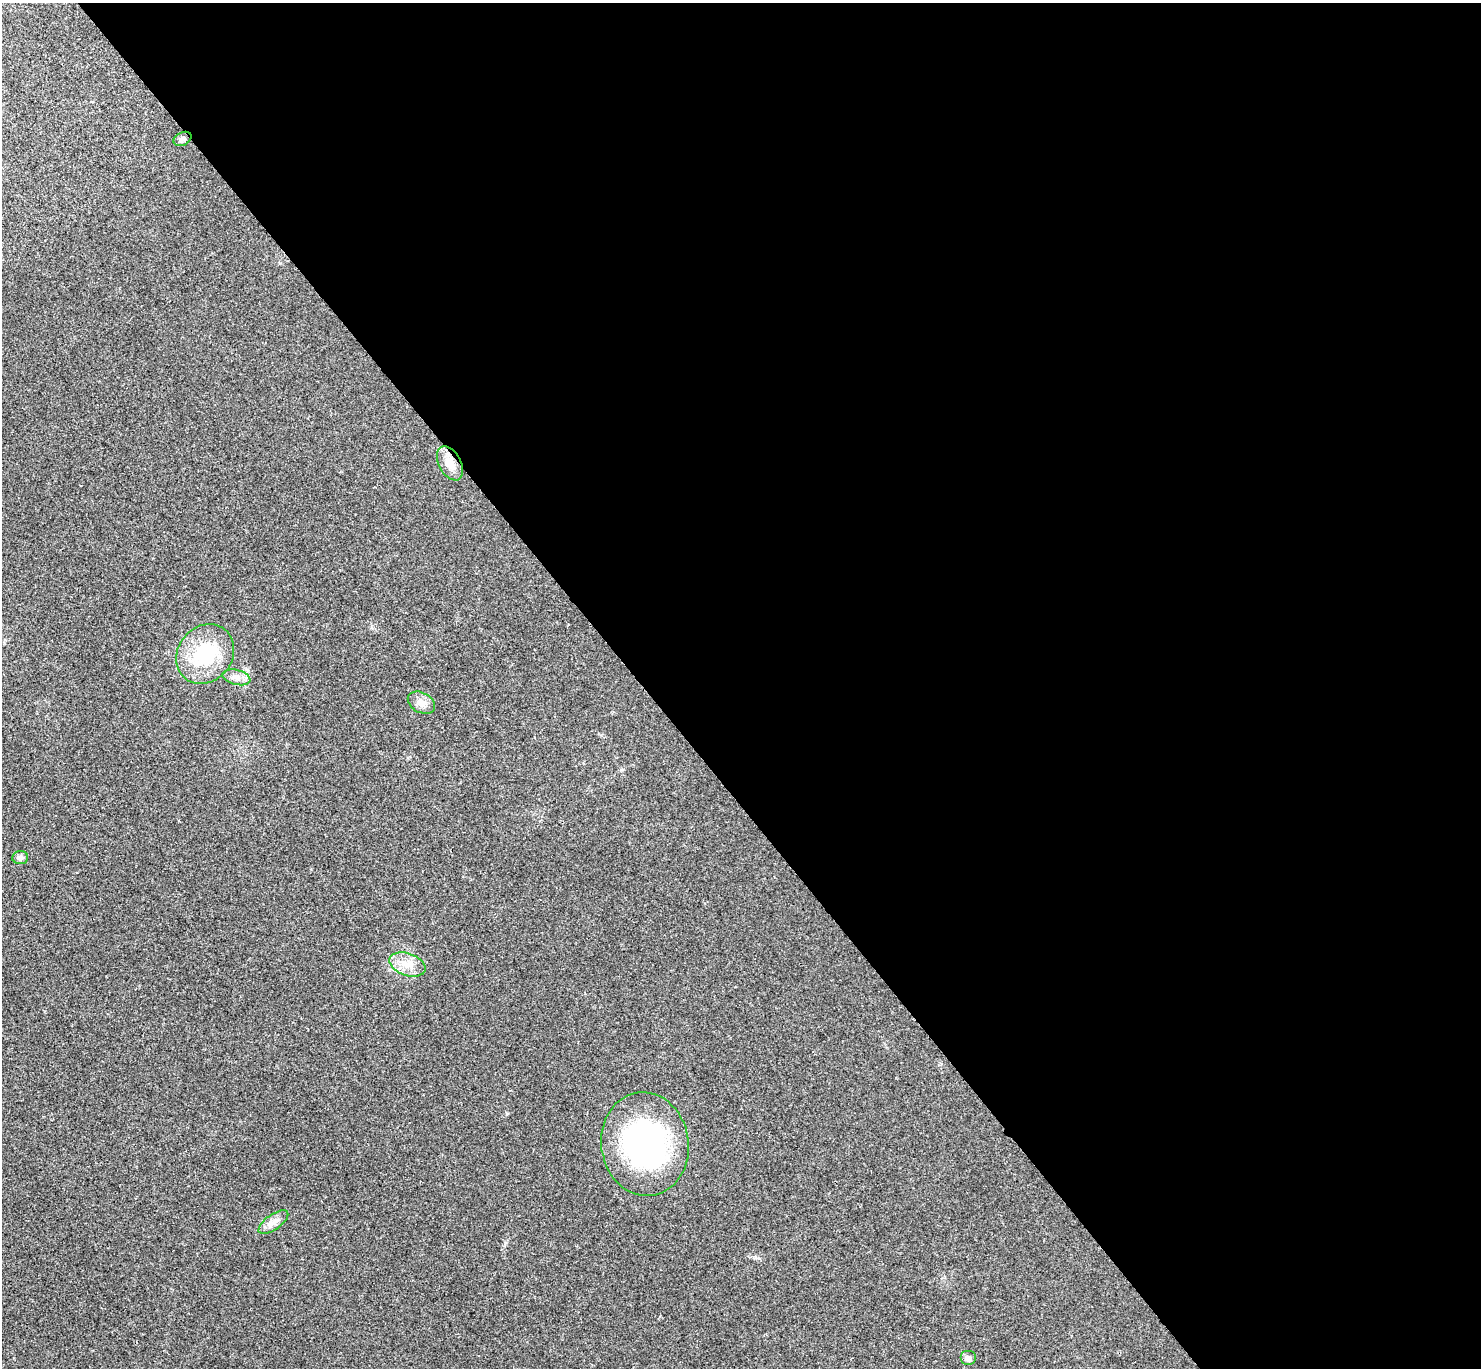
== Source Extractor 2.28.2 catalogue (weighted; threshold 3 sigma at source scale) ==
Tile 8 of 4 x 4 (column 4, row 2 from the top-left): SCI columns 4444-5922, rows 2894-4259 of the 5931 x 5927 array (HDU 1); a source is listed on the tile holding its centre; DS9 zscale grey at full resolution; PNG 1483 x 1370 px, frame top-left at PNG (2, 3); each listed source drawn as its Kron ellipse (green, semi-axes under 4 px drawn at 4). Shown black and unused: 57% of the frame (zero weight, under 3 of 4 exposures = <1% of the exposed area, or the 3 px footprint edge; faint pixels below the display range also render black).
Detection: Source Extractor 2.28.2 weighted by HDU 2 'WHT'; one run over the whole footprint, this tile lists its part. Background 0.0202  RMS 0.0059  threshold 0.0267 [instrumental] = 3 sigma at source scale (4.5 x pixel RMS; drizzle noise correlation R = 1.50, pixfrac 1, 0.05/0.05 arcsec/px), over >= 5 px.
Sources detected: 10; all 10 listed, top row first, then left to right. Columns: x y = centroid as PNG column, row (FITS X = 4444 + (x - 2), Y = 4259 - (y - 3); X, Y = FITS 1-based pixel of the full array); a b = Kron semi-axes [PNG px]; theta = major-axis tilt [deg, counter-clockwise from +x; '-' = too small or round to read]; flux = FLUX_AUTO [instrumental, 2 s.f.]
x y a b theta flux
182 139 9 6 26 1.8
450 463 18 11 -62 7.7
205 654 31 27 51 37
236 677 14 7 -14 3.9
421 703 14 10 -28 4.2
20 857 8 6 4 1.9
407 964 19 11 -19 8.1
645 1144 52 43 -82 130
273 1222 17 7 36 4.2
968 1358 8 7 - 2.4
Unlisted compact peaks at least as high as the median listed source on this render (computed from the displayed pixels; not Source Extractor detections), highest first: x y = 507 1113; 621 770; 755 1257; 506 1243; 280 263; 941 1064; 601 735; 371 627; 660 1316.